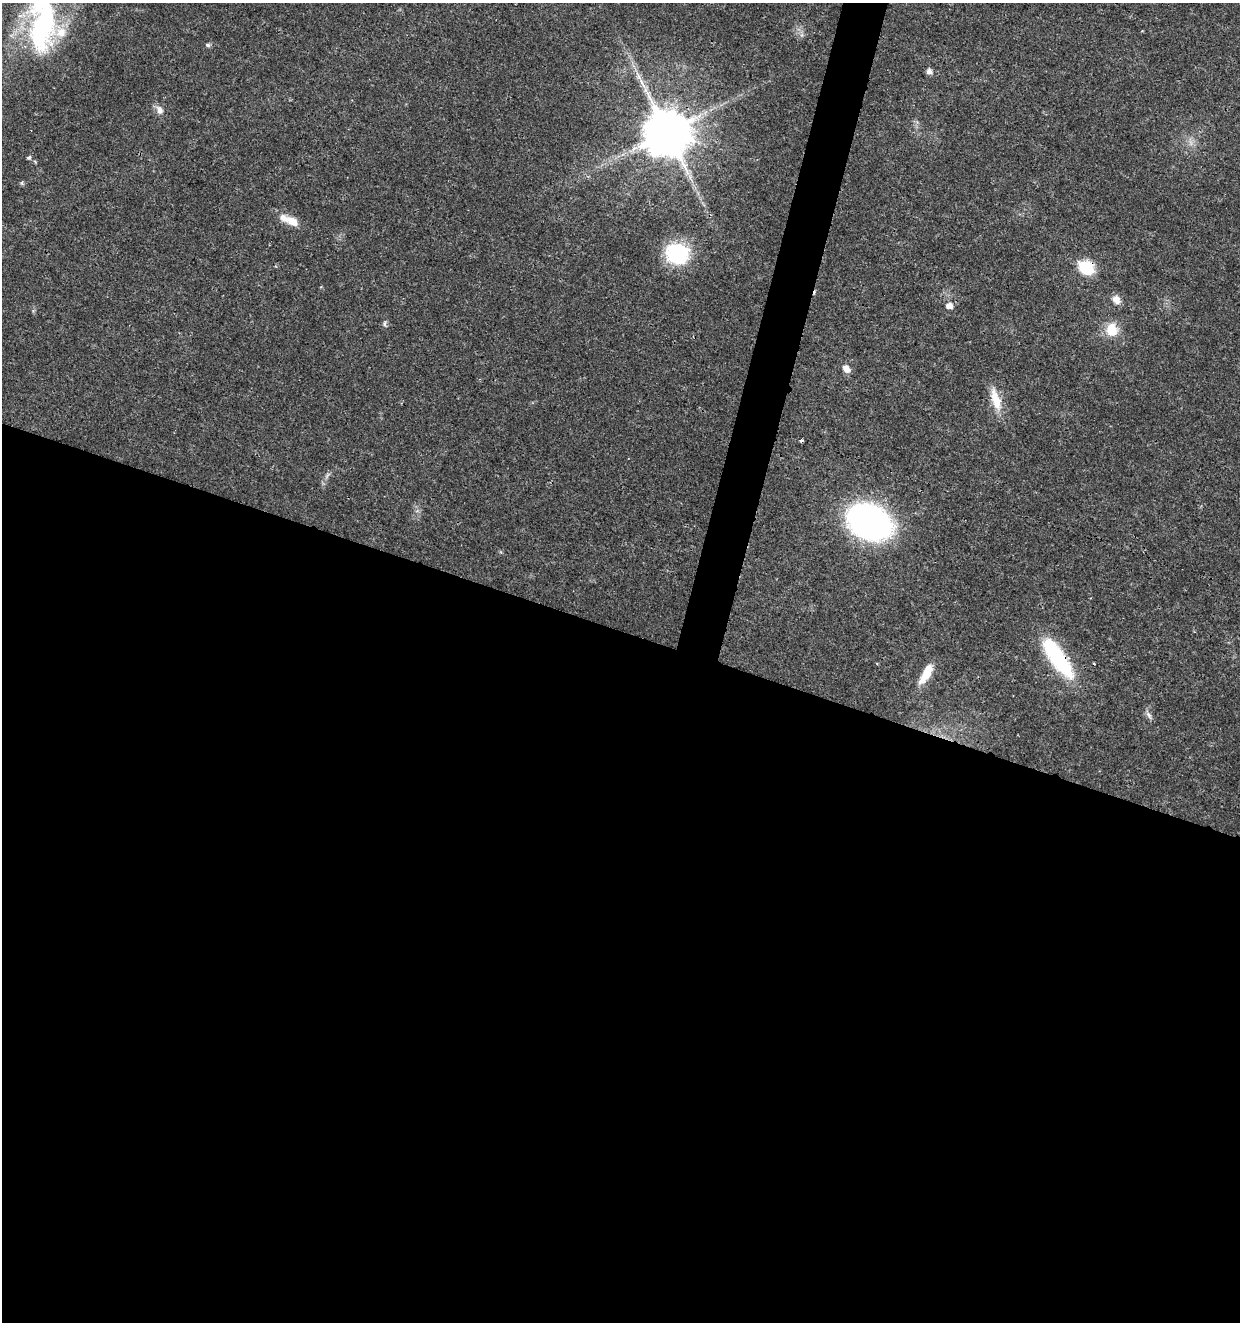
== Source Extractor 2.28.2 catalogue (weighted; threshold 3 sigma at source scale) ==
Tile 14 of 4 x 4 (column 2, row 4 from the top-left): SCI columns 1525-2762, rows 6-1325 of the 5463 x 5297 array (HDU 1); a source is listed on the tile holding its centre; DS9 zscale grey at full resolution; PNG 1242 x 1324 px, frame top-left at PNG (2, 3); no overlay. Shown black and unused: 54% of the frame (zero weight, under 3 of 4 exposures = <1% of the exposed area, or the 3 px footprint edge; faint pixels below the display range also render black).
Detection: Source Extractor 2.28.2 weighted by HDU 2 'WHT'; one run over the whole footprint, this tile lists its part. Background 0.018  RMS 0.002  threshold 0.00906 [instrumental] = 3 sigma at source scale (4.5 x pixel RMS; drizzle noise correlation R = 1.50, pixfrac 1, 0.0396/0.0396 arcsec/px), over >= 5 px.
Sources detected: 27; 2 too faint to see at this stretch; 1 cosmic-ray / hot-pixel residue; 1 long thin detection or spike segment (spike, bleed or trail) — not listed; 2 inside a brighter listed object's ellipse — not listed separately; the other 21 listed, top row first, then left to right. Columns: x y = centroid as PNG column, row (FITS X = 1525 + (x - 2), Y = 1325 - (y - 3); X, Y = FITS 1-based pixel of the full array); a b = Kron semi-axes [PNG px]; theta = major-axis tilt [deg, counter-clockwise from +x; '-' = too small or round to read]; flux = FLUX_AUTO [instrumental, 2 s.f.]
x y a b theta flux
42 25 72 33 89 32
208 45 7 5 -17 0.44
929 71 6 6 - 1.1
159 110 14 8 -63 1.3
667 132 13 12 - 1100
29 158 6 5 - 0.31
22 183 6 4 -72 0.27
292 221 18 10 -26 2.5
678 253 17 15 -21 24
1086 267 15 12 -27 7.7
1116 300 11 9 -50 1.6
949 306 7 6 - 1.7
384 324 9 5 -87 0.49
1112 330 17 15 -83 4.2
846 369 9 7 -49 1.6
996 399 33 11 -73 4.3
801 441 3 3 - 0.56
869 522 30 21 -27 96
1058 658 48 15 -55 20
926 674 24 8 60 4.1
1149 715 12 5 -61 0.77
Overlapping masked pixels (flux is a lower limit): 3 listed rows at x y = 667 132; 1086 267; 1058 658
Isophote crosses this tile's border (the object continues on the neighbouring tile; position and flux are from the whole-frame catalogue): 1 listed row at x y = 42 25